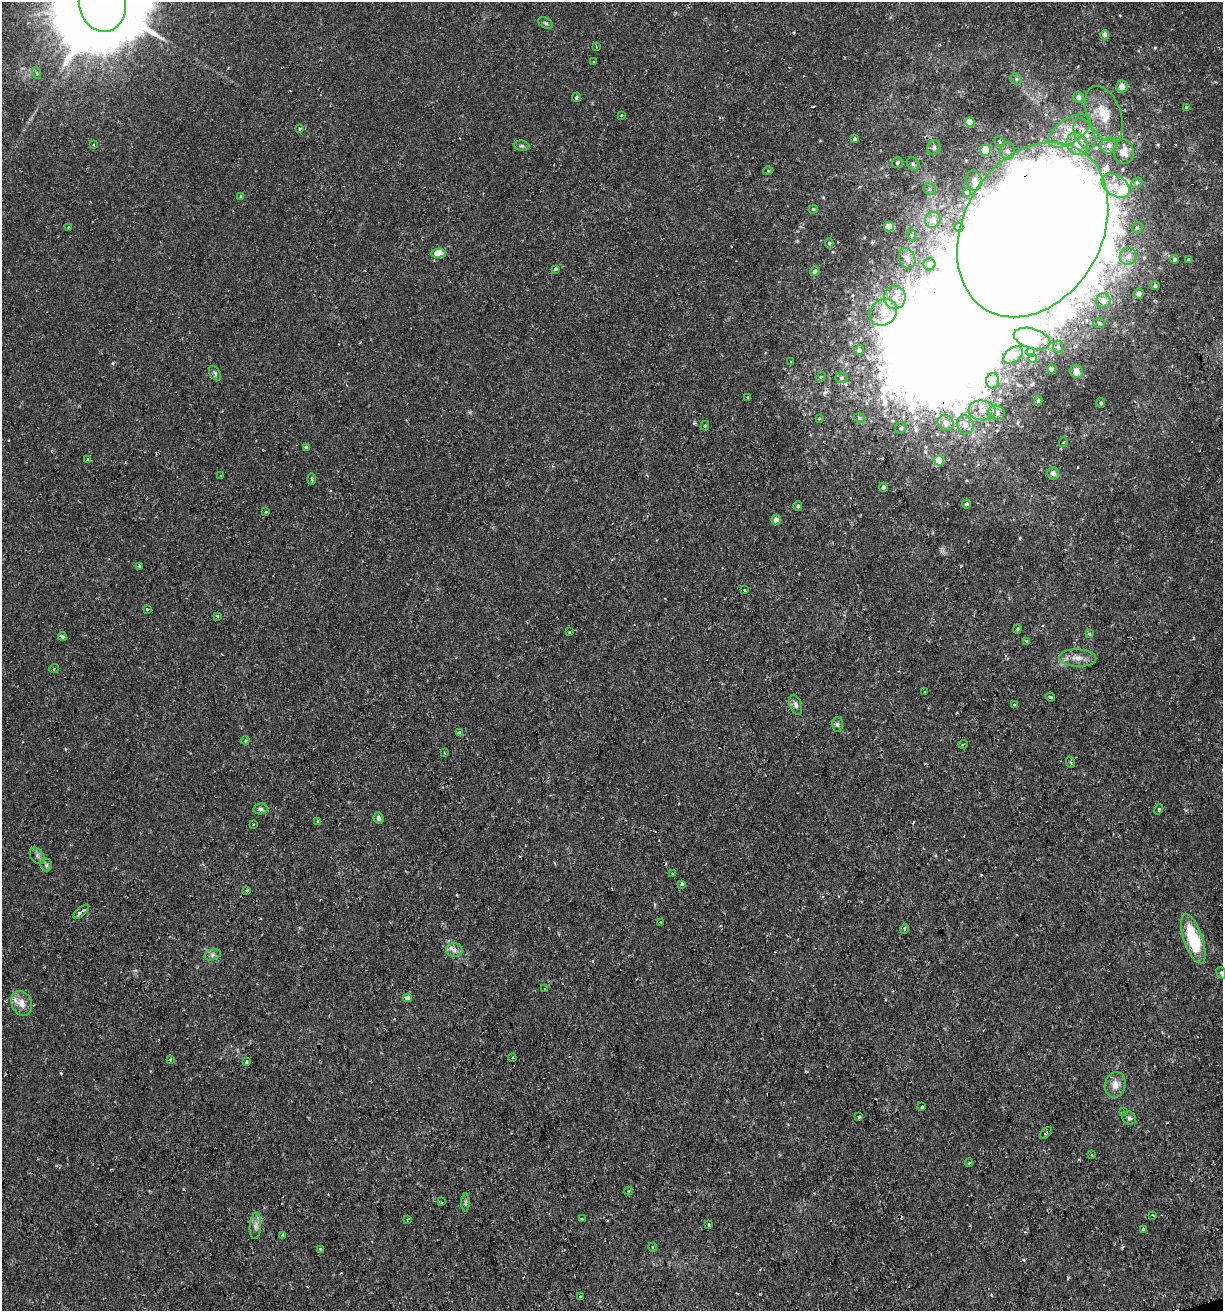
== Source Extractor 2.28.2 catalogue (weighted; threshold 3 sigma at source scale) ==
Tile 6 of 4 x 4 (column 2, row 2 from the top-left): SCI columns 1276-2496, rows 2620-3928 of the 5044 x 5237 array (HDU 1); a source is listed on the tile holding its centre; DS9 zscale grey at full resolution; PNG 1225 x 1313 px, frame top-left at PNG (2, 2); each listed source drawn as its Kron ellipse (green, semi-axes under 4 px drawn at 4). Shown black and unused: <1% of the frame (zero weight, under 2 of 3 exposures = <1% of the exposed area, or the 3 px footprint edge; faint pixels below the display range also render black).
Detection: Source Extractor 2.28.2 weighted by HDU 2 'WHT'; one run over the whole footprint, this tile lists its part. Background 0.01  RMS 0.0013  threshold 0.0059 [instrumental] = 3 sigma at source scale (4.5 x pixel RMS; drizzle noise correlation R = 1.50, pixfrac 1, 0.0396/0.0396 arcsec/px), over >= 5 px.
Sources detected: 185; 9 inside a brighter object's white glare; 5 cosmic-ray / hot-pixel residue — neither listed nor drawn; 11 inside a brighter listed object's ellipse — not listed separately; the other 160 listed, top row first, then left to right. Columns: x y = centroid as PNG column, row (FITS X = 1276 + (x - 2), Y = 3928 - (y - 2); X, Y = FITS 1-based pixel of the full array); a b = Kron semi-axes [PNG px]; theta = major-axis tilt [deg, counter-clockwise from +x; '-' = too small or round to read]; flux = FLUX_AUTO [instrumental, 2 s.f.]
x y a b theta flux
102 2 30 23 -83 2600
546 23 8 5 -27 0.25
1105 35 4 4 - 0.88
596 46 3 2 - 0.11
593 62 3 2 - 0.14
37 73 6 3 -71 0.15
1016 79 6 5 - 0.25
1122 86 6 5 - 1
576 97 5 3 - 0.23
1078 97 5 5 - 0.62
1186 107 3 3 - 0.45
1104 114 29 16 -68 3.6
621 115 3 3 - 0.21
970 122 5 5 - 2.5
300 128 4 3 - 0.35
1069 131 24 12 33 2.7
1084 134 16 9 -67 1.9
855 139 4 3 - 0.79
999 142 5 5 - 0.21
1077 144 12 10 -52 1.5
93 145 3 3 - 0.2
1109 145 8 8 - 0.62
522 146 8 5 -6 0.27
934 147 7 6 - 0.4
985 150 5 5 - 4.6
1007 151 8 7 - 0.61
1124 152 12 10 -83 1.4
897 162 5 5 - 0.31
913 164 7 5 -48 0.35
768 171 5 3 - 0.13
974 180 10 7 -76 0.99
1137 183 6 5 - 0.22
1116 186 16 10 -37 2
930 189 7 5 -23 0.31
967 192 3 3 - 0.31
241 196 4 3 - 0.49
813 209 4 3 - 0.15
933 220 8 7 - 0.8
889 226 5 5 - 2.9
68 227 3 3 - 0.11
959 227 4 4 - 0.21
1137 228 5 5 - 0.26
1033 230 93 69 60 1100
912 235 6 4 -71 0.27
829 243 5 4 - 0.23
438 253 7 4 4 3.6
1128 256 9 8 - 1.1
907 258 10 8 -70 1
1175 259 4 4 - 0.38
1189 259 4 4 - 0.26
929 264 6 6 - 0.55
555 269 3 3 - 0.53
815 271 5 4 - 0.5
1155 286 4 4 - 0.38
1139 293 5 5 - 0.77
895 297 11 11 - 1.6
1103 301 7 7 - 0.91
883 312 15 12 42 2.3
1099 323 6 5 - 0.25
1032 339 19 10 -16 1.8
1058 347 6 5 - 0.24
859 350 5 4 - 0.43
1031 353 4 4 - 0.55
1013 355 11 7 36 0.5
1032 358 4 4 - 0.49
791 362 4 3 - 0.14
1051 369 4 4 - 0.86
1076 371 7 6 - 1
215 373 8 5 -55 0.28
821 377 5 4 - 0.17
841 378 6 5 - 0.25
993 381 7 6 - 0.5
748 397 3 2 - 0.088
1038 401 5 4 - 0.22
1101 403 5 4 - 0.26
982 410 13 10 -5 1.4
997 413 8 7 - 0.74
819 418 3 3 - 0.19
859 418 6 4 -22 0.21
946 423 8 7 - 0.96
965 425 10 8 -57 1
705 426 5 4 - 0.2
901 428 6 5 - 0.3
1064 442 5 3 - 0.15
306 447 4 4 - 0.33
87 460 3 3 - 0.15
939 460 5 5 - 2.8
1053 473 6 5 - 0.59
221 475 3 2 - 0.1
312 479 5 3 - 0.17
883 487 4 4 - 0.48
966 504 4 3 - 0.31
798 506 5 4 - 0.24
266 512 3 3 - 0.16
776 520 5 4 - 0.87
139 566 3 3 - 0.63
744 590 3 3 - 0.49
147 609 3 3 - 0.28
217 616 3 3 - 0.2
1017 629 4 4 - 0.16
570 632 3 2 - 0.19
1089 634 4 4 - 0.3
62 636 4 3 - 0.38
1027 642 4 3 - 0.26
1078 658 19 9 -2 1.3
54 668 5 3 - 0.13
924 692 3 2 - 0.095
1050 697 5 3 - 0.19
1014 704 4 3 - 0.27
796 705 10 6 -70 0.43
837 725 7 5 -89 0.28
459 733 4 4 - 0.81
245 740 4 4 - 0.26
963 744 5 3 - 0.13
444 753 3 3 - 0.15
1070 762 5 3 - 0.18
260 809 7 5 12 0.31
1159 809 5 4 - 0.22
379 818 6 5 - 0.38
318 821 3 3 - 0.28
253 824 2 2 - 0.11
37 856 9 6 -52 0.44
46 865 6 6 - 0.27
673 874 3 3 - 0.43
682 884 3 3 - 1.1
247 891 3 3 - 0.25
81 912 9 3 41 1.2
661 922 3 2 - 0.12
904 929 5 3 - 0.14
1193 939 26 9 -71 7.4
454 950 8 6 -2 0.51
213 955 8 5 20 0.39
1221 973 6 4 -68 0.21
545 988 3 3 - 0.15
407 998 4 4 - 0.82
22 1003 13 10 -65 1.4
512 1058 4 3 - 0.15
170 1059 3 3 - 0.15
246 1062 4 3 - 0.24
1115 1085 13 10 77 1.2
922 1107 3 3 - 0.49
1124 1112 3 3 - 0.27
859 1117 3 3 - 0.3
1129 1118 7 6 - 0.34
1046 1133 7 3 44 0.23
1092 1155 3 3 - 0.12
969 1163 4 3 - 0.13
629 1191 4 3 - 0.14
441 1202 3 3 - 0.17
465 1203 9 4 89 0.26
1152 1215 3 2 - 0.12
582 1219 3 2 - 0.14
407 1220 4 3 - 0.15
709 1225 4 3 - 0.22
255 1226 13 5 86 0.65
1143 1229 3 3 - 0.39
283 1235 4 3 - 0.22
652 1247 4 3 - 0.12
320 1249 4 4 - 0.2
580 1296 3 2 - 0.17
Overlapping masked pixels (flux is a lower limit): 1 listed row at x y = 1033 230
Isophote crosses this tile's border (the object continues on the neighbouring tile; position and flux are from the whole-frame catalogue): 1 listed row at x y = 102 2
Unlisted compact peaks at least as high as the median listed source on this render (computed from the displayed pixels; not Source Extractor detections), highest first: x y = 113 363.